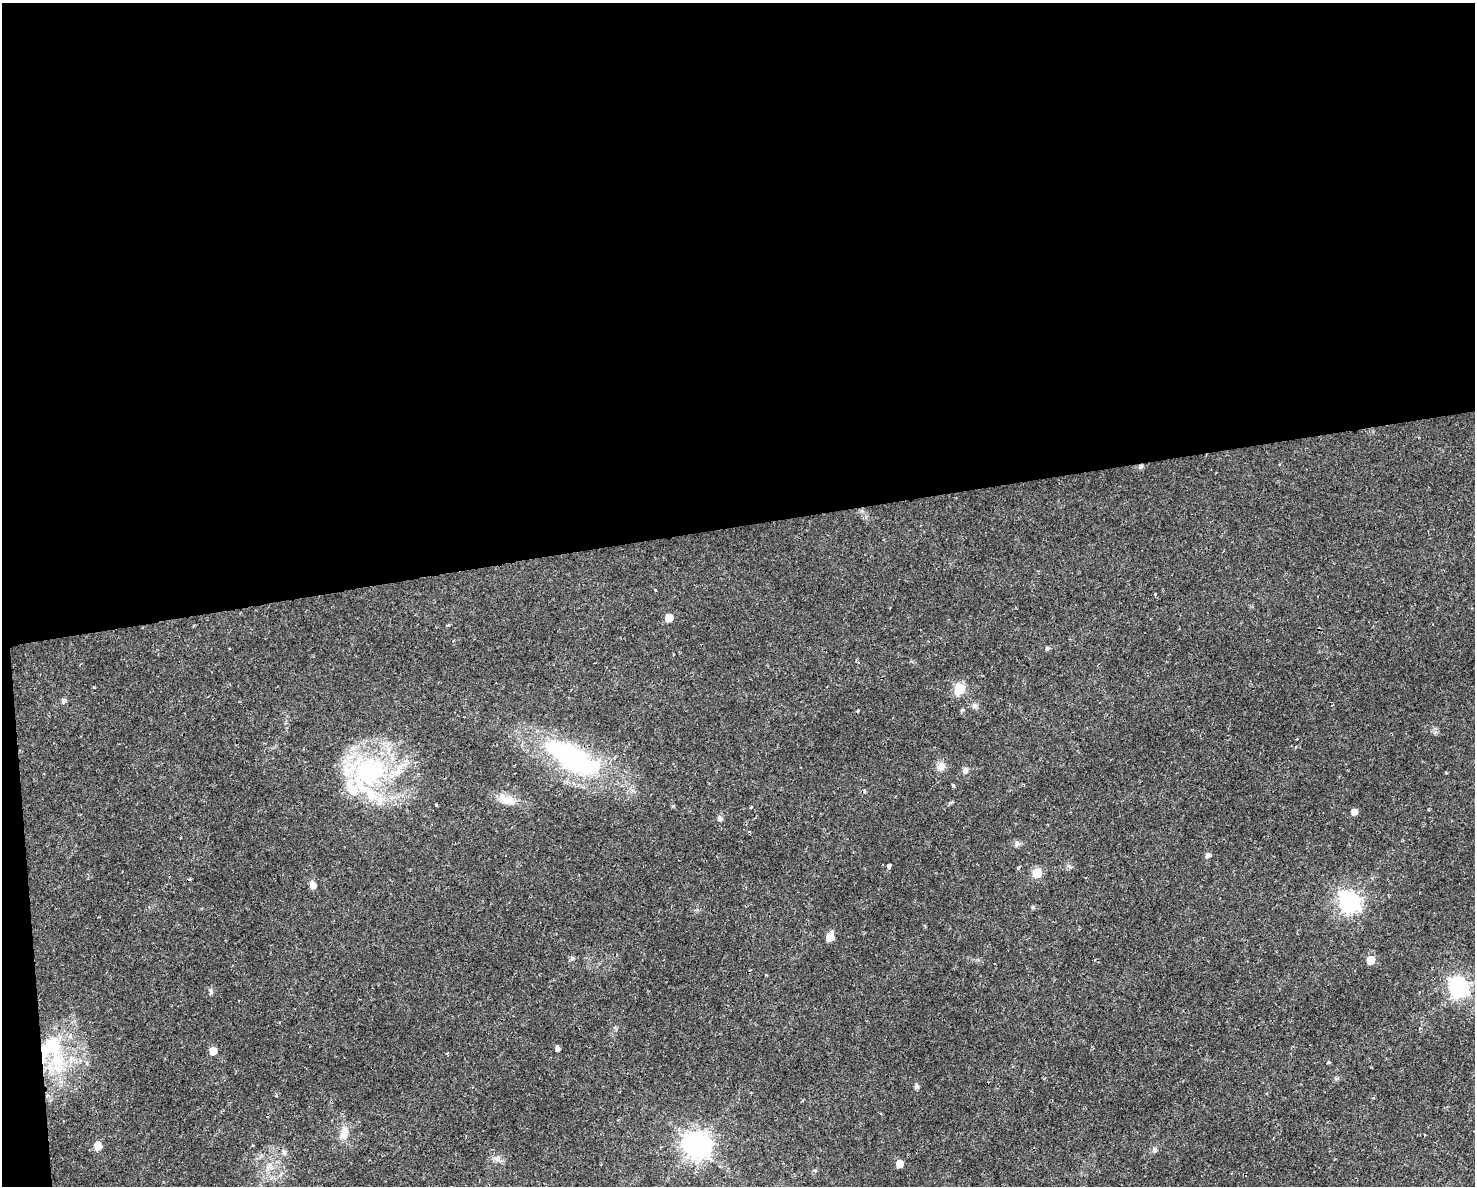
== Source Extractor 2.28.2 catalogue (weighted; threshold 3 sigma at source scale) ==
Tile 1 of 3 x 4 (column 1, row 1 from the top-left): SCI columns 62-1534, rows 3551-4734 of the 4496 x 4734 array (HDU 1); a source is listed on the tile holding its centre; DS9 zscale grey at full resolution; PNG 1477 x 1188 px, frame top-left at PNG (2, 3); no overlay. Shown black and unused: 45% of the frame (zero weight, under 2 of 3 exposures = <1% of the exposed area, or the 3 px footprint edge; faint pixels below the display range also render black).
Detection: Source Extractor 2.28.2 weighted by HDU 2 'WHT'; one run over the whole footprint, this tile lists its part. Background 0.0169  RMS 0.0028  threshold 0.0124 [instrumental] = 3 sigma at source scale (4.5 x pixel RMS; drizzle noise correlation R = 1.50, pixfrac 1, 0.0396/0.0396 arcsec/px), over >= 5 px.
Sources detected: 55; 1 inside a brighter object's white glare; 1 cosmic-ray / hot-pixel residue — not listed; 5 inside a brighter listed object's ellipse — not listed separately; the other 48 listed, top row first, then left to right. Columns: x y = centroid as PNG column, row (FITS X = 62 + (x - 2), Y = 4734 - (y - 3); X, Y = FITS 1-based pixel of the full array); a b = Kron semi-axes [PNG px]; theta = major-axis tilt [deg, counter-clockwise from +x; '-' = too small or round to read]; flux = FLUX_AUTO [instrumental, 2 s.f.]
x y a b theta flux
1141 467 6 5 - 0.81
669 618 5 5 - 5.1
448 625 4 3 - 0.29
1047 648 6 5 - 0.55
94 687 4 3 - 0.22
959 689 6 6 - 20
64 701 6 6 - 0.85
975 706 8 6 -76 0.8
572 758 65 24 -29 53
941 767 12 9 30 2
965 770 6 6 - 1.2
369 772 52 42 35 41
953 785 4 4 - 0.38
507 800 25 12 -16 3.9
436 805 3 3 - 0.26
673 806 5 4 - 0.35
751 807 3 3 - 0.34
1354 812 5 5 - 1.9
720 818 9 5 -69 0.68
1017 844 9 7 39 0.87
1208 855 5 5 - 0.96
889 866 5 4 - 1.9
1018 867 5 4 - 0.41
1037 873 6 6 - 10
189 879 4 3 - 0.81
313 885 6 6 - 1.9
1349 902 8 8 - 150
1033 907 5 5 - 0.47
830 937 6 5 - 5.2
572 958 6 5 - 0.48
1371 960 6 5 - 6.3
1459 987 8 7 - 110
211 991 8 5 -66 0.55
557 1048 4 4 - 0.95
213 1051 6 5 - 3.6
57 1061 43 21 -78 17
1328 1062 4 3 - 0.54
87 1063 6 4 -72 0.42
1337 1078 8 4 0 0.46
917 1086 7 6 - 0.58
344 1133 19 11 73 3
98 1145 6 6 - 3.7
697 1145 9 9 - 290
1154 1149 8 3 -71 0.44
284 1152 6 6 - 0.6
497 1159 9 8 - 1.2
899 1164 5 5 - 4.6
268 1167 11 4 64 1
Overlapping masked pixels (flux is a lower limit): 2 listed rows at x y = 1141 467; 572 758